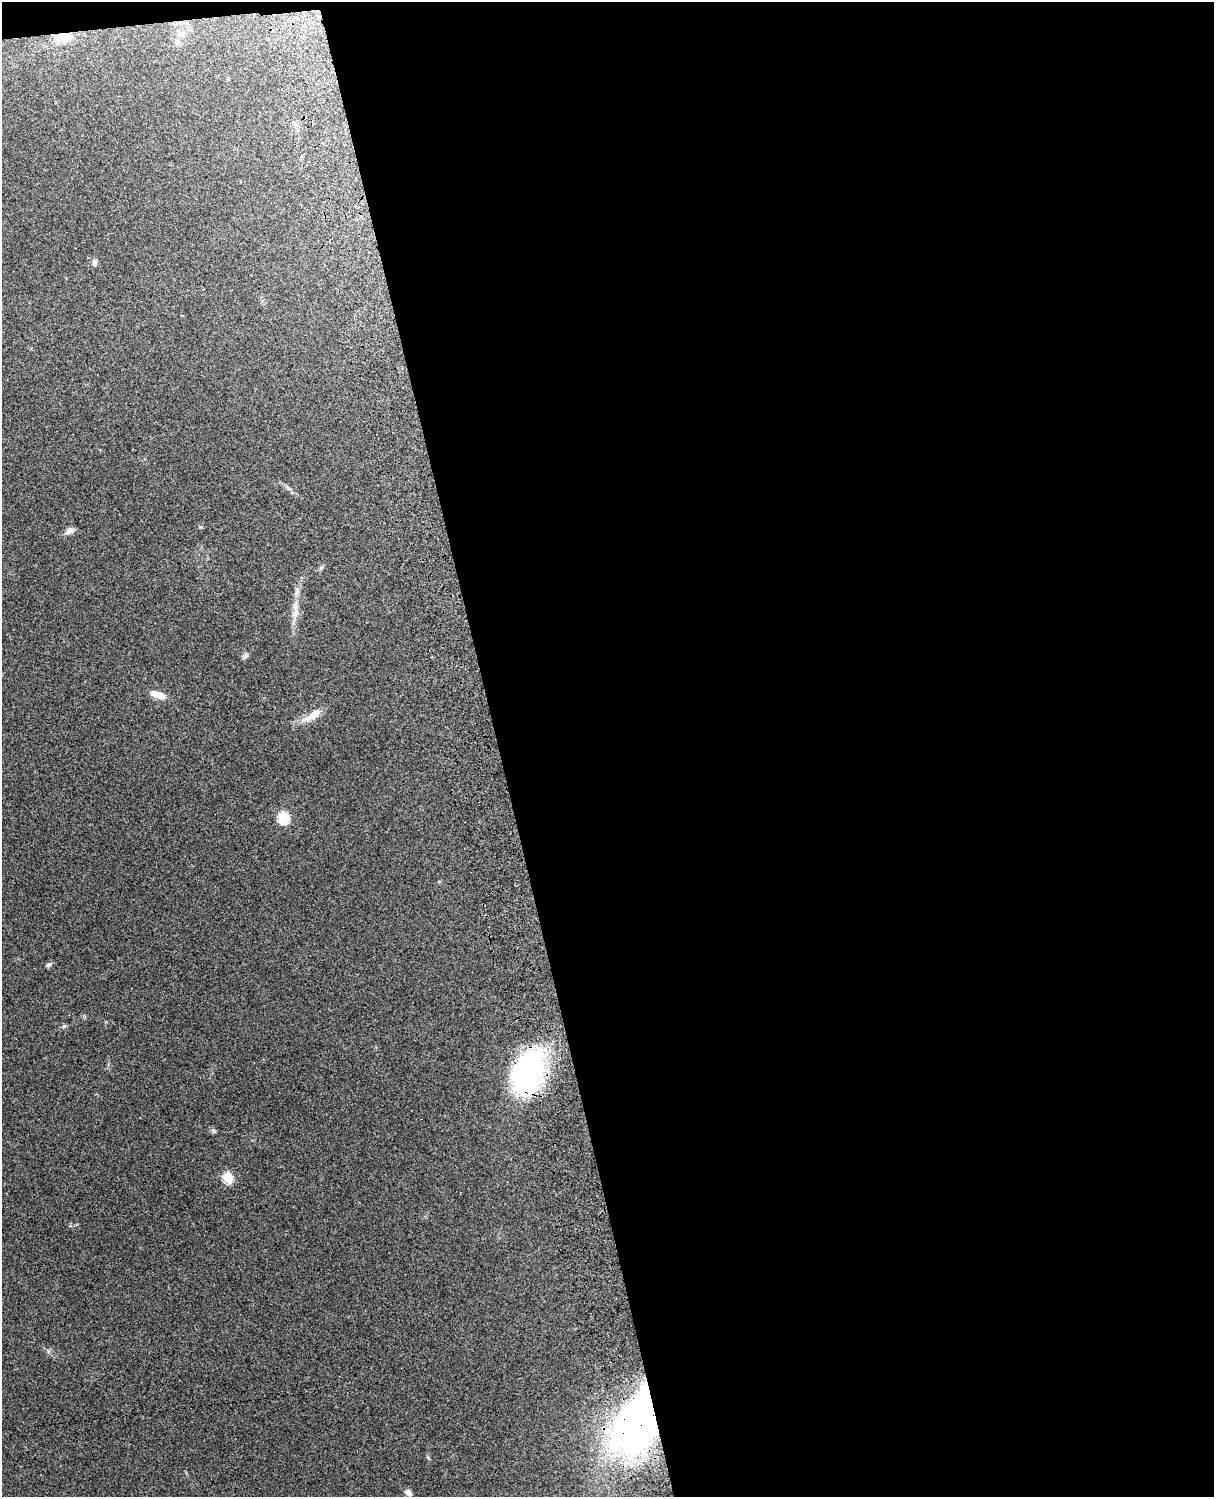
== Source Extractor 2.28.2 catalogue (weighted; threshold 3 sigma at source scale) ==
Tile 4 of 4 x 3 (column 4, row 1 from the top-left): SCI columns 3756-4967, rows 3156-4650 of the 5087 x 4928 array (HDU 1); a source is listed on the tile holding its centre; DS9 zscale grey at full resolution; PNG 1216 x 1499 px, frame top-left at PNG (2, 2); no overlay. Shown black and unused: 59% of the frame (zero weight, under 3 of 4 exposures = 6% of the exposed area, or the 3 px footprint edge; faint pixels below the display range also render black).
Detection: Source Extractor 2.28.2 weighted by HDU 2 'WHT'; one run over the whole footprint, this tile lists its part. Background 0.281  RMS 0.0092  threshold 0.0415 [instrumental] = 3 sigma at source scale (4.5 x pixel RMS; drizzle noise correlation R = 1.50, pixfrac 1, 0.05/0.05 arcsec/px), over >= 5 px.
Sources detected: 18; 2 inside a brighter listed object's ellipse — not listed separately; the other 16 listed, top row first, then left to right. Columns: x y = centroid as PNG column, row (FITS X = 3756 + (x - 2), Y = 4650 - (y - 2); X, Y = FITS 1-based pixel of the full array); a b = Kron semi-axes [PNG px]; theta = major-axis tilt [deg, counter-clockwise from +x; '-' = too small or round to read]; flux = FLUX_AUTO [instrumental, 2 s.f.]
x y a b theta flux
181 34 13 8 20 6.4
62 37 15 8 9 20
95 262 9 6 90 2.4
69 531 12 7 31 4.5
321 567 7 5 29 1.6
295 612 12 8 66 5.9
245 656 9 5 45 2
158 695 17 7 -16 9.6
313 715 27 8 34 12
284 818 6 6 - 67
48 965 7 5 30 1.9
528 1073 46 26 73 180
213 1131 7 5 -60 1.6
228 1178 5 5 - 55
639 1422 58 38 63 420
409 1493 10 6 -57 3.3
Overlapping masked pixels (flux is a lower limit): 3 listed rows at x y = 62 37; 528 1073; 639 1422
Unlisted compact peaks at least as high as the median listed source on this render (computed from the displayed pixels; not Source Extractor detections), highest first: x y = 64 1026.